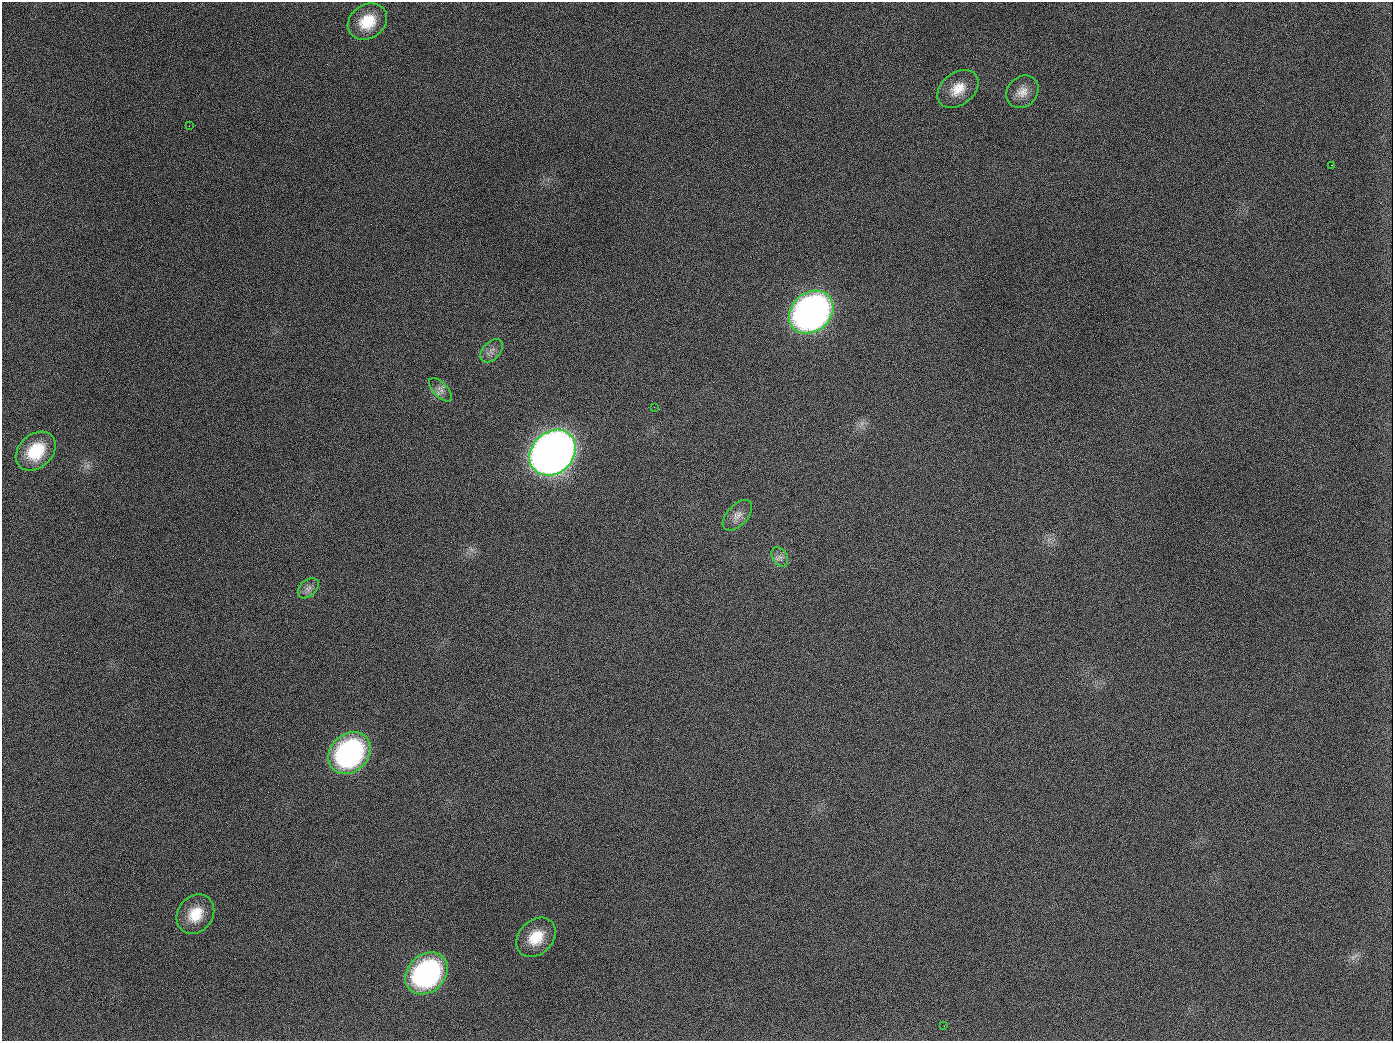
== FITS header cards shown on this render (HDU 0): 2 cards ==
NAXIS1  =                 1391
NAXIS2  =                 1039

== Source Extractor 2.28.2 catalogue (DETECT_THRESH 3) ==
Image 1391 x 1039 px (HDU 0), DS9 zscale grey, 1 PNG px = 1 image px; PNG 1395 x 1043 px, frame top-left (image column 1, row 1039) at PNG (2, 2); each listed source drawn as its Kron ellipse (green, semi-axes under 4 px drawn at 4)
Background 1410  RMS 67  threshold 201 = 3 sigma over >= 5 px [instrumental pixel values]
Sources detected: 19; all 19 listed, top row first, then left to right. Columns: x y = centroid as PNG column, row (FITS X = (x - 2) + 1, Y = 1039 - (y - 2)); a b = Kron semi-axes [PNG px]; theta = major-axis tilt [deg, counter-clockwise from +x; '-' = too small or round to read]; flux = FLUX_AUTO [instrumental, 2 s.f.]
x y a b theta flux
367 22 21 17 34 1.4e+05
958 89 23 16 38 8.9e+04
1022 92 17 14 46 5.5e+04
189 126 2 2 - 7.1e+03
1332 165 3 2 - 3.0e+04
811 312 24 19 40 2.5e+06
492 351 14 8 49 2.8e+04
440 390 14 7 -48 2.4e+04
654 407 3 2 - 3.9e+03
36 451 22 16 42 1.9e+05
553 453 25 20 44 5.7e+06
737 515 18 10 47 4.0e+04
780 557 10 7 -56 2.2e+04
308 588 12 8 44 2.5e+04
349 753 23 18 45 1.0e+06
195 914 21 17 52 1.2e+05
536 937 22 17 46 1.2e+05
426 973 23 18 43 1.0e+06
944 1026 2 2 - 5.9e+03